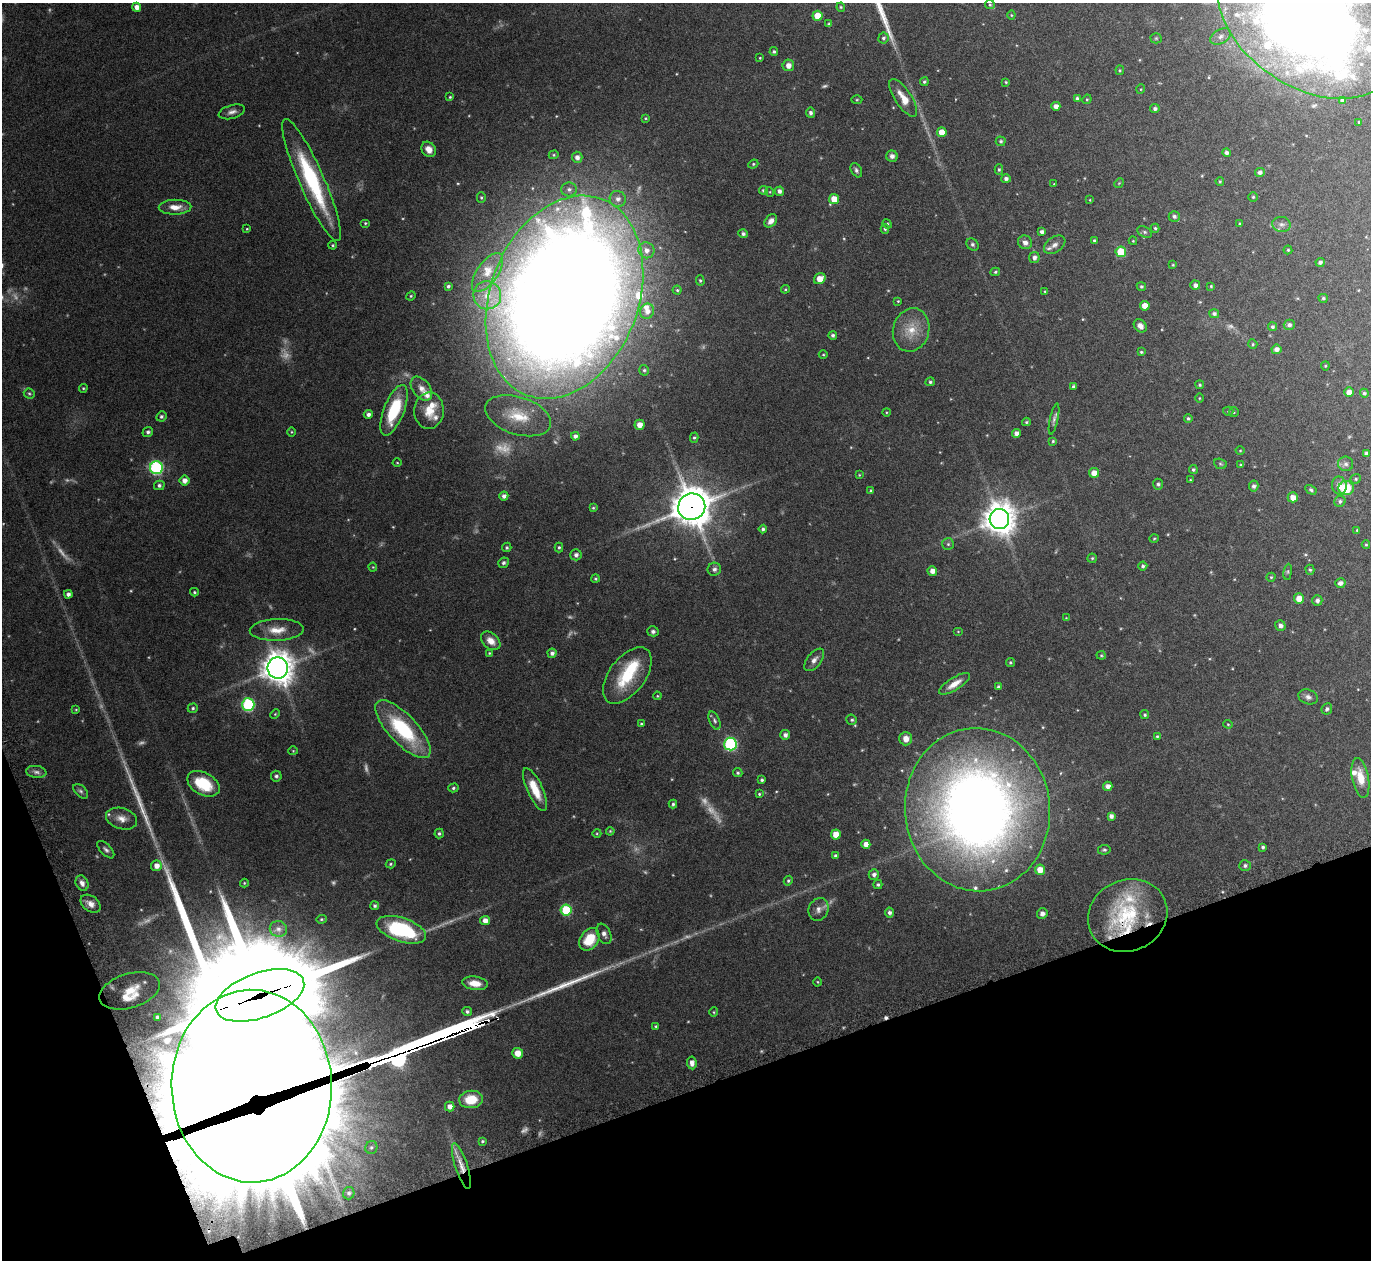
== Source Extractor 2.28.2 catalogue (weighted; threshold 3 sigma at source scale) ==
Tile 14 of 4 x 4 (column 2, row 4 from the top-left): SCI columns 1411-2779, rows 192-1449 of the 5561 x 5540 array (HDU 1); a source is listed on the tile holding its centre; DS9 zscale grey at full resolution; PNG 1373 x 1262 px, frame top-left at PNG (2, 3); each listed source drawn as its Kron ellipse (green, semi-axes under 4 px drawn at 4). Shown black and unused: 17% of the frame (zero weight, under 5 of 9 exposures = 4% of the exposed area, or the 3 px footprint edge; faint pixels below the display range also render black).
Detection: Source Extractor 2.28.2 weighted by HDU 2 'WHT'; one run over the whole footprint, this tile lists its part. Background 0.0837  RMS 0.0035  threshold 0.0144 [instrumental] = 3 sigma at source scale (4.09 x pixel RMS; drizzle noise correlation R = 1.36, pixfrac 0.8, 0.05/0.05 arcsec/px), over >= 5 px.
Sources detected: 332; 26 too faint to see at this stretch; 2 inside a brighter object's white glare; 2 cosmic-ray / hot-pixel residue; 3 long thin detections or spike segments (spike, bleed or trail) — neither listed nor drawn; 18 inside a brighter listed object's ellipse — not listed separately; the other 281 listed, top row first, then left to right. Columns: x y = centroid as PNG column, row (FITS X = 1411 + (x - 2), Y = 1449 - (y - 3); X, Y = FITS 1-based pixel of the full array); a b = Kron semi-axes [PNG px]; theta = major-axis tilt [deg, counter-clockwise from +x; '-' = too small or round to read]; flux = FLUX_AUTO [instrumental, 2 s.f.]
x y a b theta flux
990 5 5 4 - 0.4
137 7 4 4 - 2
841 7 4 4 - 0.36
1011 15 4 4 - 0.32
817 16 5 5 - 4.7
1307 21 99 65 -34 390
829 24 4 4 - 0.55
1221 36 11 7 29 1.5
883 38 5 5 - 0.69
1156 38 5 5 - 0.39
774 52 4 4 - 0.56
760 58 3 3 - 0.27
788 65 6 5 - 2
1120 70 4 4 - 0.37
924 82 4 4 - 0.53
1006 82 4 3 - 0.33
1141 89 5 3 - 0.28
450 97 4 4 - 0.4
903 98 22 8 -56 4.2
1077 99 4 3 - 0.7
1087 99 5 4 - 0.35
857 100 5 3 - 0.33
1342 101 4 4 - 1
1056 106 4 4 - 1.6
1155 109 5 4 - 0.88
232 112 13 6 15 1.6
810 113 5 4 - 0.82
645 118 4 3 - 0.33
1359 122 3 3 - 0.4
942 132 5 5 - 4.3
1001 141 5 5 - 0.67
429 149 8 6 -54 2.6
1226 153 4 4 - 0.99
554 155 5 4 - 0.4
892 156 6 5 - 1.2
577 157 5 5 - 1.4
753 164 5 4 - 0.43
856 170 7 5 -60 0.82
999 170 5 4 - 0.55
1260 172 5 4 - 1.1
1006 179 5 4 - 1.1
312 180 66 12 -66 32
1220 181 4 3 - 0.34
1119 183 5 4 - 0.31
1054 184 3 3 - 0.24
569 189 8 7 - 1.2
763 190 4 4 - 0.5
779 191 5 4 - 1.3
770 192 5 3 - 0.26
1253 197 5 4 - 0.4
481 198 5 4 - 0.45
618 199 8 8 - 1.8
834 199 5 5 - 4.7
1090 200 4 2 - 0.21
175 207 16 7 1 3.5
1174 216 5 5 - 0.87
771 221 7 5 47 1.7
365 223 5 4 - 0.43
887 224 5 4 - 0.42
1240 224 4 3 - 0.39
1282 224 9 7 -8 1.3
1155 228 4 3 - 0.48
247 229 4 3 - 0.29
885 229 5 4 - 0.51
1042 232 4 4 - 1
1145 232 7 5 -27 0.66
743 234 5 4 - 0.8
1094 240 3 3 - 0.5
1133 241 4 4 - 0.31
1025 242 7 6 - 1.6
972 244 7 5 -45 0.72
333 245 4 3 - 0.38
1055 245 12 7 34 1.7
646 250 8 8 - 2.1
1288 250 4 4 - 0.42
1121 252 5 5 - 11
1034 258 5 5 - 1.2
1320 262 4 4 - 0.95
1173 265 4 3 - 0.32
995 272 5 4 - 0.49
487 273 23 10 55 4.9
820 279 6 5 - 3.6
700 280 5 4 - 0.46
1195 285 5 4 - 1.3
448 286 4 3 - 0.64
1141 286 5 4 - 0.58
1211 286 4 4 - 0.38
785 289 4 4 - 0.34
677 290 4 4 - 0.36
1045 291 4 3 - 0.34
487 295 14 14 - 6.1
411 296 5 4 - 0.38
564 297 105 74 69 1300
1323 298 4 4 - 0.55
898 301 3 3 - 0.3
1145 306 5 5 - 2.9
647 311 8 6 60 1.8
1214 314 5 4 - 0.93
1289 325 5 5 - 1
1140 326 7 5 -46 1.6
1272 327 4 4 - 0.61
911 330 22 18 74 7.2
833 335 4 4 - 0.68
1253 344 5 4 - 0.42
1276 349 5 4 - 1.6
1141 352 4 3 - 0.43
823 355 4 3 - 0.29
1325 366 4 4 - 0.33
644 370 5 4 - 0.52
930 382 4 4 - 0.48
1200 385 4 4 - 0.46
1073 387 3 3 - 0.67
83 388 4 3 - 0.38
421 389 13 8 -53 2.6
1349 392 5 5 - 2.3
1364 393 4 4 - 0.59
29 394 5 5 - 0.48
1199 398 5 3 - 0.28
394 410 27 10 68 16
429 411 18 14 87 5.6
1228 411 5 5 - 0.39
886 412 4 3 - 0.27
1234 412 5 5 - 0.4
368 414 4 4 - 1.2
161 416 5 5 - 0.68
518 416 34 18 -17 11
1188 418 4 4 - 0.48
1054 419 15 4 78 1.1
1026 422 4 3 - 0.42
639 425 5 5 - 2.4
148 432 5 5 - 0.74
291 432 5 3 - 0.3
1016 433 4 4 - 1.6
575 436 4 4 - 1
694 438 5 4 - 0.46
1053 441 4 4 - 0.37
1240 451 4 3 - 0.25
1366 453 4 3 - 0.83
397 463 4 3 - 0.24
1220 464 6 5 - 0.48
1346 464 7 7 - 1.1
1241 465 4 4 - 0.4
156 468 6 6 - 46
1193 470 4 4 - 0.62
1094 473 5 5 - 3.1
859 475 4 4 - 0.28
1356 479 5 4 - 0.44
184 480 5 5 - 2
1190 480 3 3 - 0.26
1158 484 5 5 - 0.71
159 485 5 5 - 0.89
1339 485 9 7 -80 2.1
1254 486 5 5 - 0.87
1346 488 7 7 - 9.7
1311 490 6 4 -30 0.6
871 491 4 3 - 0.51
504 496 4 4 - 1.3
1293 497 5 5 - 2.4
1340 501 6 5 - 0.73
692 507 13 13 - 790
593 508 4 3 - 0.39
999 519 10 10 - 570
763 529 4 4 - 0.78
1357 530 4 4 - 0.33
1154 538 5 3 - 0.31
948 544 6 6 - 0.61
1366 545 4 4 - 0.35
507 547 5 4 - 0.57
559 547 5 4 - 0.58
576 555 5 5 - 1.2
1092 558 4 4 - 0.4
504 563 6 5 - 0.72
1143 566 4 4 - 0.73
373 567 4 4 - 0.31
714 569 7 6 - 1.1
1310 570 5 4 - 0.49
932 571 5 5 - 2.1
1288 572 8 4 82 0.52
1271 577 4 4 - 0.37
595 579 4 4 - 0.41
1340 583 5 5 - 1.4
194 592 4 3 - 0.41
68 594 4 4 - 1.1
1299 599 5 5 - 3.6
1317 600 5 5 - 0.99
1066 618 3 3 - 0.21
1280 625 5 5 - 1.1
277 630 27 11 2 5.5
653 631 6 5 - 0.82
958 631 5 3 - 0.26
491 641 11 7 -42 3
489 653 4 4 - 0.34
552 653 4 4 - 1.2
1101 655 4 4 - 0.38
814 660 13 7 51 1.6
1010 662 4 4 - 0.45
278 668 10 10 - 500
627 675 32 18 53 15
954 684 18 6 32 3.2
998 687 3 3 - 0.58
657 696 4 4 - 0.3
1308 697 10 7 -21 1.4
248 705 6 6 - 35
193 708 5 4 - 0.55
1327 709 6 5 - 0.77
76 710 4 3 - 0.3
275 714 5 3 - 0.3
1145 715 4 4 - 0.48
852 720 5 5 - 0.56
715 721 9 5 -67 0.76
641 724 4 3 - 0.39
1228 724 4 4 - 0.31
403 729 37 14 -47 25
785 735 5 5 - 1.3
1157 736 4 4 - 0.38
906 739 7 6 - 2.5
730 744 6 6 - 42
293 751 4 4 - 0.3
36 772 10 6 -8 1.2
738 773 5 4 - 0.54
276 776 5 5 - 0.68
1360 778 20 8 -79 5.4
762 780 3 3 - 0.57
203 784 17 11 -29 12
1108 786 4 4 - 1.7
453 788 5 4 - 0.54
535 789 23 8 -65 6.6
81 791 9 5 -44 0.82
759 794 4 4 - 0.4
673 804 4 3 - 0.54
977 810 82 72 -84 340
1111 816 4 4 - 1.3
122 819 16 10 -16 3
610 831 4 3 - 0.32
439 833 5 4 - 0.63
597 833 4 3 - 0.28
836 834 5 5 - 4.6
866 844 4 4 - 2.2
1263 847 4 3 - 0.61
106 850 11 5 -46 0.97
1104 850 6 5 - 0.54
836 856 4 4 - 0.86
391 864 5 4 - 0.44
1245 865 6 5 - 0.73
156 866 5 5 - 2.3
1040 870 5 5 - 4.1
874 874 5 5 - 1.2
788 881 5 4 - 0.5
82 883 8 6 -63 1.6
244 883 4 4 - 0.3
878 885 4 4 - 0.6
91 904 11 7 -38 2.2
375 906 4 4 - 0.65
818 909 12 9 66 2
566 910 5 5 - 18
889 913 5 4 - 0.95
1042 914 5 5 - 1.4
1128 916 40 35 24 29
321 919 5 4 - 0.45
485 921 5 4 - 2.3
278 929 8 8 - 1.4
401 930 26 12 -18 28
604 934 11 6 -66 1.3
589 939 12 9 54 8.7
818 982 4 3 - 0.28
475 983 13 6 -8 4
130 991 31 17 17 9.3
260 995 46 22 19 9900
467 1011 5 4 - 0.8
714 1012 4 4 - 0.34
157 1017 3 3 - 0.43
656 1026 3 3 - 0.42
518 1053 5 5 - 3.3
692 1063 6 4 -84 1.6
252 1086 96 80 -89 7400
471 1099 12 8 6 7.3
450 1106 5 4 - 1.8
482 1141 4 3 - 0.41
371 1147 6 6 - 0.76
461 1166 24 6 -72 3.6
349 1193 6 6 - 0.8
Overlapping masked pixels (flux is a lower limit): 6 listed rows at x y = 564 297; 692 507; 1128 916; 260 995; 252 1086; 461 1166
Isophote crosses this tile's border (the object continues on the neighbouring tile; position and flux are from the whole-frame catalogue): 1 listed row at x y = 1307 21